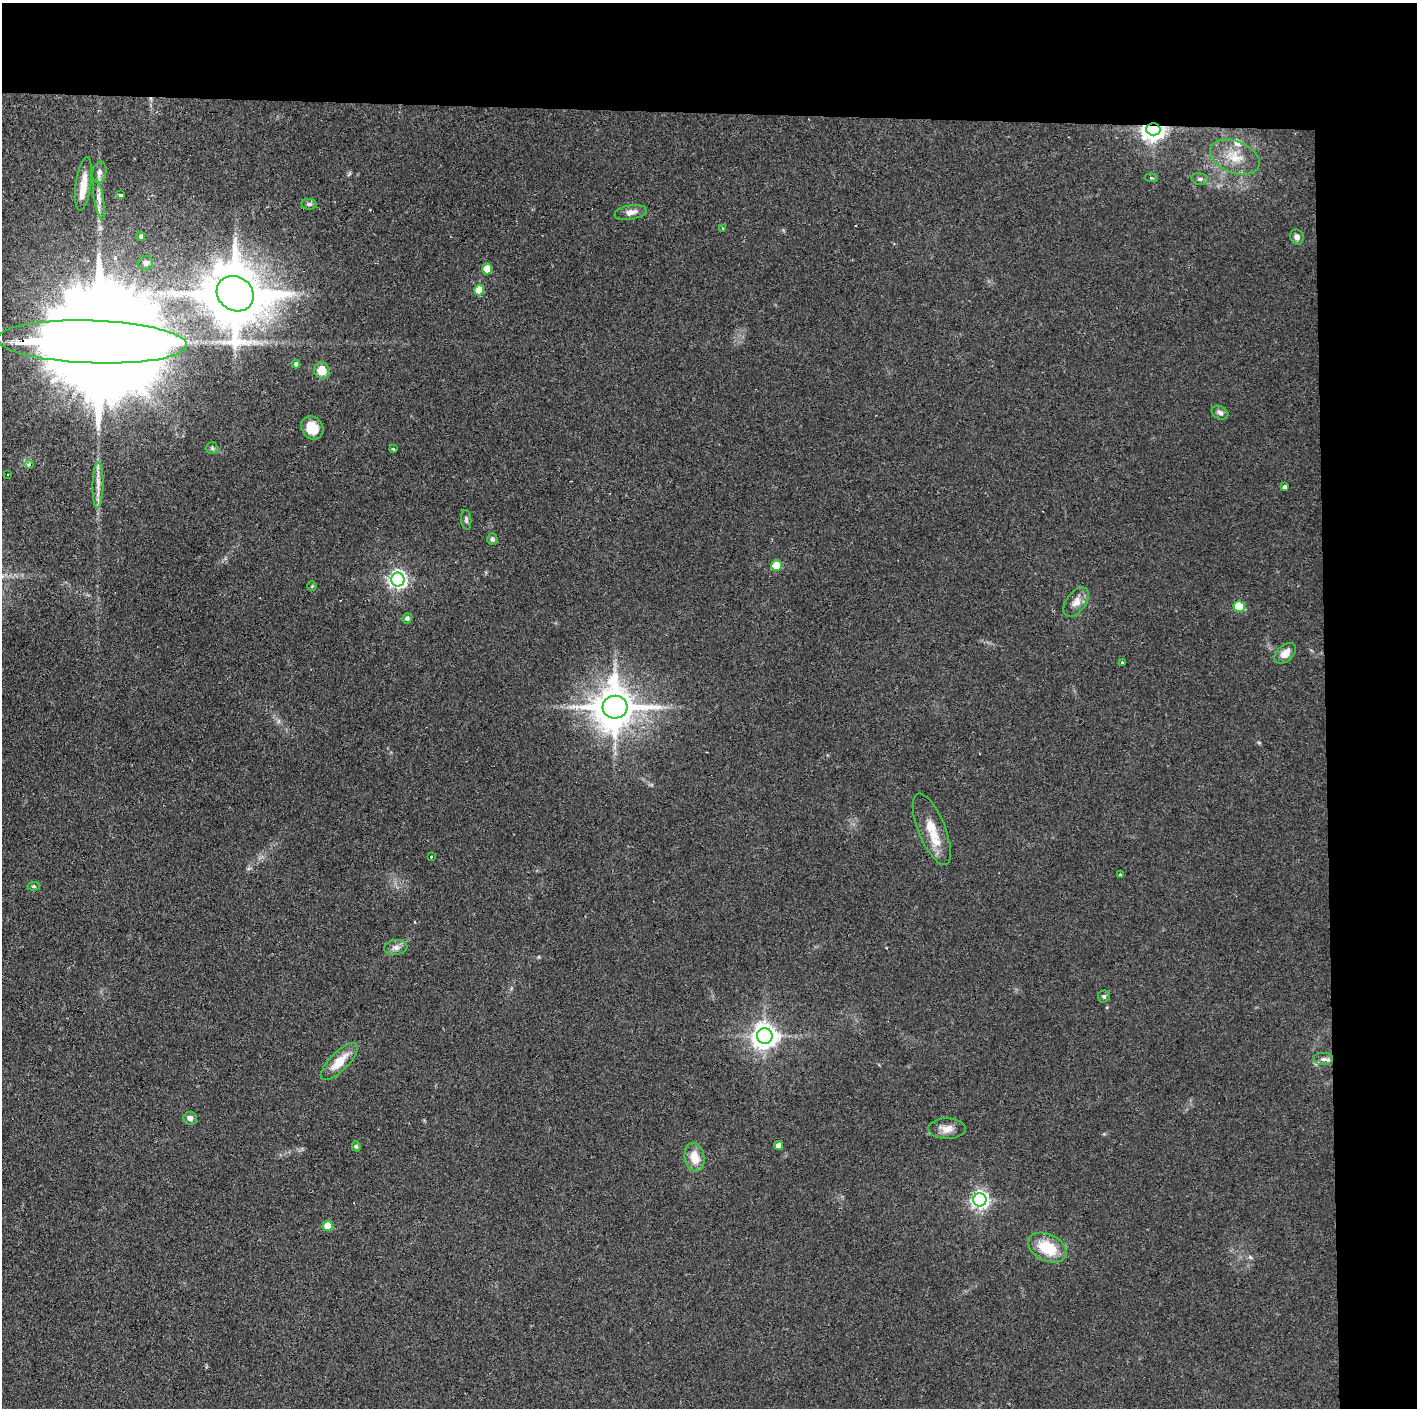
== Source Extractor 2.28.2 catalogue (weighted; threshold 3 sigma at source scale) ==
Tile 3 of 3 x 3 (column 3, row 1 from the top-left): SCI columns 2833-4247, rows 2812-4217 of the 4251 x 4217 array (HDU 1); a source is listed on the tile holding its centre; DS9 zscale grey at full resolution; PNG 1419 x 1410 px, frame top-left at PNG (2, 3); each listed source drawn as its Kron ellipse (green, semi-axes under 4 px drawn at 4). Shown black and unused: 14% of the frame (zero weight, under 2 of 3 exposures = <1% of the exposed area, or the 3 px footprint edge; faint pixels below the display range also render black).
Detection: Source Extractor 2.28.2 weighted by HDU 2 'WHT'; one run over the whole footprint, this tile lists its part. Background 0.122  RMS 0.0067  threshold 0.0301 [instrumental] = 3 sigma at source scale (4.5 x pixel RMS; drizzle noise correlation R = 1.50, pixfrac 1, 0.05/0.05 arcsec/px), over >= 5 px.
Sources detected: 60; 1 inside a brighter object's white glare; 1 cosmic-ray / hot-pixel residue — neither listed nor drawn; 2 inside a brighter listed object's ellipse — not listed separately; the other 56 listed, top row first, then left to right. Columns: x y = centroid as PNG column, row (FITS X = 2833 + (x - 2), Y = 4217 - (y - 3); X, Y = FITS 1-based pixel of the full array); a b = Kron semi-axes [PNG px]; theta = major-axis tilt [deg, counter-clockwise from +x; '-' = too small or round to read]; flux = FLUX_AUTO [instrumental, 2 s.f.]
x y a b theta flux
1153 129 7 6 - 550
1235 157 26 16 -22 17
99 172 11 7 79 3
1151 178 7 3 -5 0.76
1200 179 8 5 -10 1.8
84 184 27 7 82 11
121 195 4 3 - 7.7
99 200 20 5 -80 4.5
309 204 8 5 -8 1.6
631 212 16 7 10 4.8
723 228 4 3 - 0.89
141 237 4 4 - 1.4
1297 237 8 6 -64 3.2
145 263 7 7 - 2.4
487 269 5 5 - 14
479 290 5 5 - 14
235 294 19 17 -36 4500
92 342 95 21 -2 50000
296 364 4 4 - 1.7
322 371 8 7 - 11
1220 413 9 6 -28 2.4
312 428 12 10 -52 13
212 448 6 6 - 1.3
393 449 3 3 - 0.93
29 464 4 4 - 2.9
8 474 2 2 - 0.68
98 485 23 5 89 6.2
1285 487 4 4 - 1.7
466 520 10 5 -85 1.6
492 539 6 5 - 1.7
776 566 5 5 - 28
398 580 7 6 - 270
312 586 5 4 - 0.7
1076 602 17 9 53 6.3
1239 606 5 5 - 32
407 618 5 5 - 1.9
1285 653 12 8 42 6
1122 663 3 3 - 0.66
615 707 12 11 - 2400
932 829 38 13 -68 15
431 857 3 2 - 0.81
1120 874 3 3 - 2.5
34 886 6 4 6 0.88
396 947 12 7 5 3.5
1104 996 6 6 - 1.4
765 1036 8 8 - 700
1324 1059 10 6 0 2.8
339 1062 24 9 45 14
190 1118 7 6 - 3.4
947 1129 18 10 -1 6.4
356 1146 5 4 - 1.2
779 1146 4 4 - 4.9
695 1157 14 9 -78 11
980 1200 6 6 - 240
328 1226 5 5 - 16
1047 1248 20 13 -26 23
Overlapping masked pixels (flux is a lower limit): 2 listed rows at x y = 1153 129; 92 342